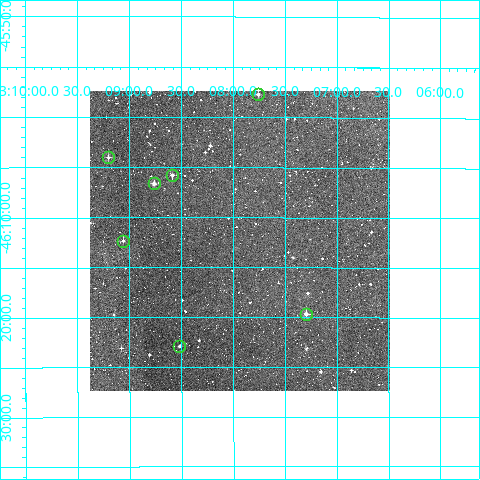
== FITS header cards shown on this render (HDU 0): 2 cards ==
NAXIS1  =                  300
NAXIS2  =                  300

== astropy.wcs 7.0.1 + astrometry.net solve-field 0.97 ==
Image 300 x 300 px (HDU 0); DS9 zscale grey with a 90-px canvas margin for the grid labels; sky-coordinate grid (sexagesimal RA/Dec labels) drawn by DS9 from the SOLVED WCS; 7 Tycho-2 reference stars matched to detected sources circled (green)
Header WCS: RA---TAN/DEC--TAN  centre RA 23:07:56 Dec -46:12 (346.98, -46.21 deg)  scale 6 arcsec/px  FOV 30.0' x 30.0'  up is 0 deg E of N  parity normal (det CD < 0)
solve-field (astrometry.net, Tycho-2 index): VERIFIED the header's WCS against the Tycho-2 star catalogue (verified at 2 index scales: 7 matches each, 0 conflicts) and refined it, rather than solving blind
Solved WCS: RA---TAN-SIP/DEC--TAN-SIP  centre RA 23:07:56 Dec -46:12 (346.98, -46.21 deg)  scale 6.01 arcsec/px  FOV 30.0' x 30.0'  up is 0 deg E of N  parity normal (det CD < 0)
The solver's refit moves the header's centre by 1.2 arcsec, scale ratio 1.001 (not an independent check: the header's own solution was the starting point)
Tycho-2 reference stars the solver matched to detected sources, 7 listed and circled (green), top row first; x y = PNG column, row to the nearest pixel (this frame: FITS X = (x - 90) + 1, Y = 300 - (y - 91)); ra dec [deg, ICRS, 3 dp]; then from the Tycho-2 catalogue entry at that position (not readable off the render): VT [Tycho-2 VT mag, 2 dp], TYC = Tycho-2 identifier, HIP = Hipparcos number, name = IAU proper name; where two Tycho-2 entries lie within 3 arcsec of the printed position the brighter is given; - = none
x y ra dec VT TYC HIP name
258 94 346.940 -45.962 11.98 8448-268-1 - -
108 157 347.301 -46.066 11.96 8448-356-1 - -
172 175 347.146 -46.096 12.24 8448-391-1 - -
154 183 347.190 -46.110 11.40 8448-418-1 - -
123 241 347.265 -46.205 13.03 8448-600-1 - -
306 314 346.824 -46.328 11.35 8448-479-1 - -
179 346 347.130 -46.381 12.83 8448-553-1 - -